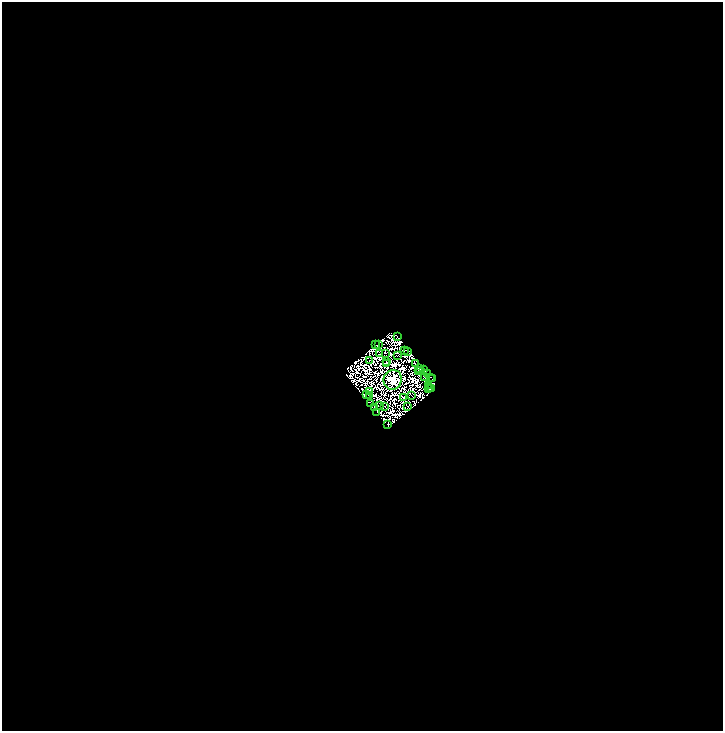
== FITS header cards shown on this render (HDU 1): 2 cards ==
NAXIS1  =                 1442
NAXIS2  =                 1458

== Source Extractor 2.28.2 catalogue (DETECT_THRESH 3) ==
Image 1442 x 1458 px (HDU 1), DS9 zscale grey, zoomed out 1/2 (1 PNG px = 2 x 2 image px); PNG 725 x 733 px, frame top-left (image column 2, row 1458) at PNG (2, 2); each listed source drawn as its Kron ellipse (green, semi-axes under 4 px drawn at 4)
Background 0.107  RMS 1.1e-04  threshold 3.24e-04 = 3 sigma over >= 5 px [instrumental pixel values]
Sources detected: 145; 108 cannot appear on this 1/2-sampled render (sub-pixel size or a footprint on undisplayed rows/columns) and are neither listed nor drawn; the other 37 listed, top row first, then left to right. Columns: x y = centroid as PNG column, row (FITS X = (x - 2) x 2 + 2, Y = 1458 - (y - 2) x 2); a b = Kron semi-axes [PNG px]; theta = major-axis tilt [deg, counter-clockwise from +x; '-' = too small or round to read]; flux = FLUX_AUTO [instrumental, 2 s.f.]
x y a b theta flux
397 337 2 1 - 3.6
378 344 2 1 - 4.2
375 345 2 1 - 7.2
404 350 2 1 - 9.3
407 351 2 1 - 5.4
386 353 2 1 - 2.4
379 354 2 1 - 6.4
397 356 2 1 - 3.3
370 360 2 1 - 3.8
386 362 2 1 - 2.3
386 364 2 1 - 2.6
415 364 2 1 - 2.1
420 368 2 1 - 3.5
424 369 3 1 - 6.1
418 370 3 1 - 0.44
421 370 2 1 - 6.9
428 374 2 1 - 0.04
424 377 2 1 - 1.3
430 377 2 1 - 5.9
432 379 2 1 - 7.8
393 380 10 9 - 6800
428 385 2 1 - 6.1
429 387 2 1 - 1.8
429 389 2 1 - 8.8
431 389 2 1 - 0.77
370 391 2 1 - 8.1
366 394 3 1 - 3.7
370 395 2 1 - 1.4
411 396 2 1 - 0.99
403 397 3 1 - 3.1
371 403 2 1 - 5.1
380 406 2 1 - 5.3
384 406 2 1 - 3.7
408 406 3 1 - 3.4
374 407 2 1 - 4
377 412 2 1 - 2.3
388 424 2 1 - 2.4
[108 sub-pixel or undisplayed-footprint detections neither listed nor drawn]